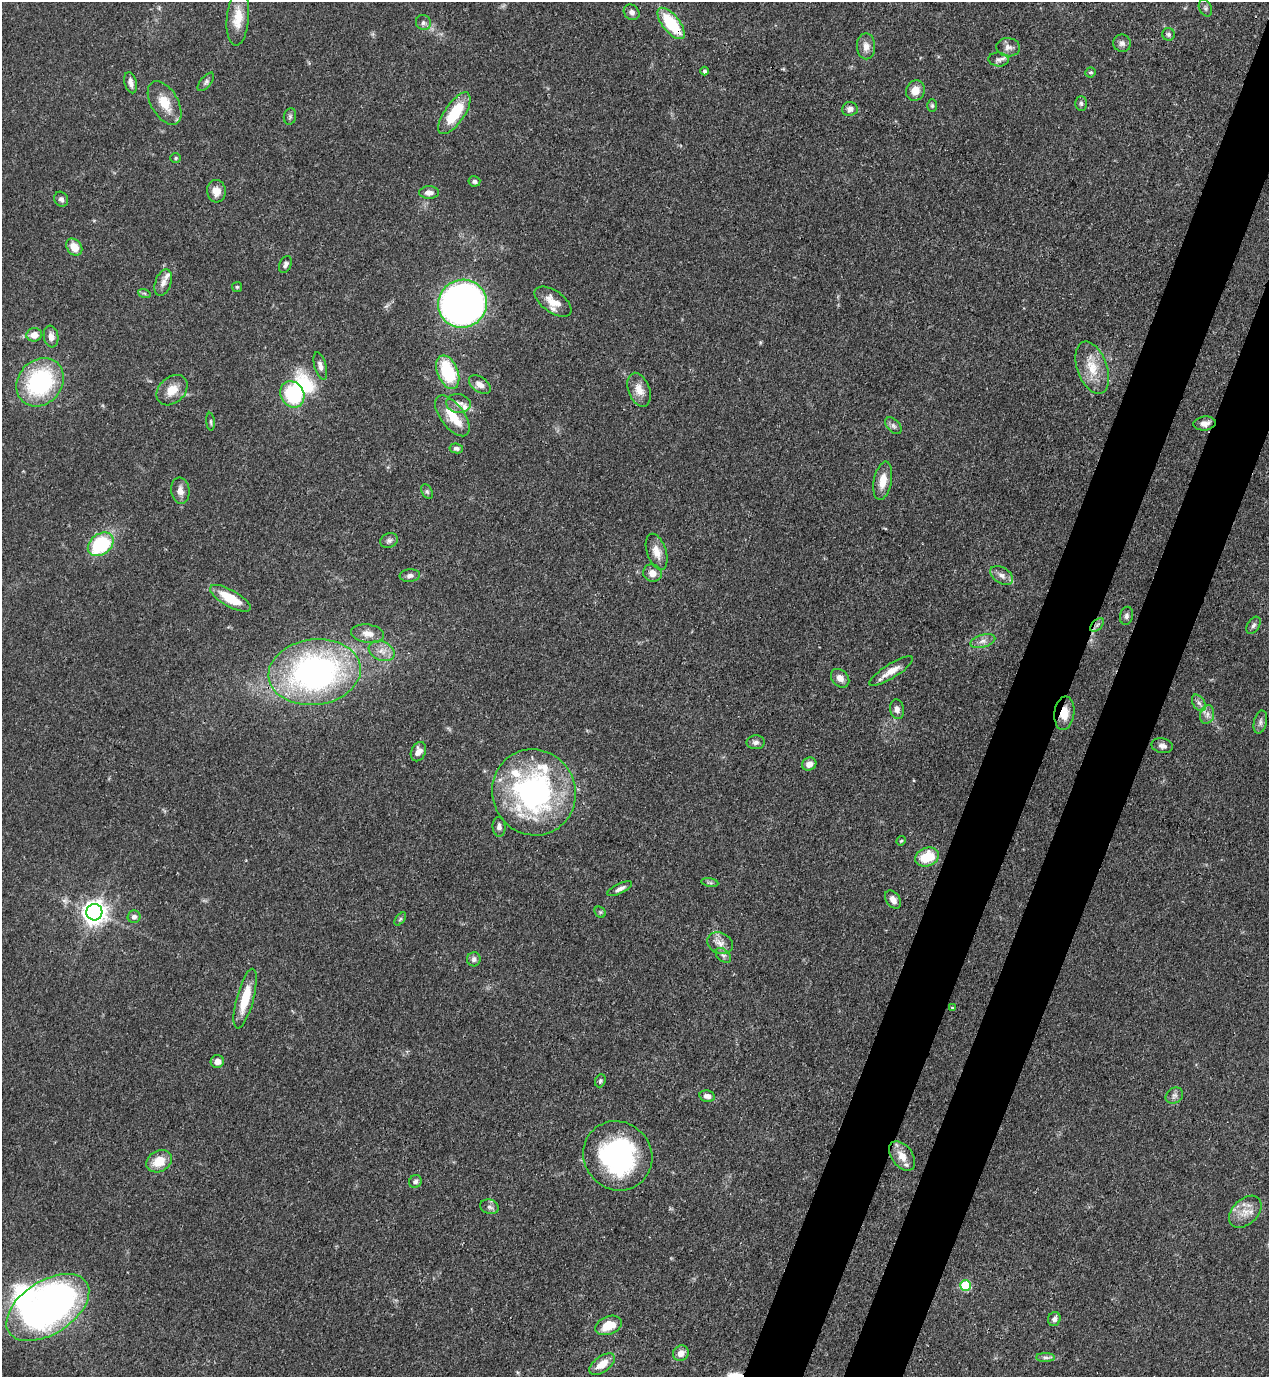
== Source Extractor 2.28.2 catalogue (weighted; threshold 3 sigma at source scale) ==
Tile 10 of 4 x 4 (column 2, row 3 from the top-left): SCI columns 1492-2758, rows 1416-2790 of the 5645 x 5583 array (HDU 1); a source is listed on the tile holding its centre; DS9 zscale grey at full resolution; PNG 1271 x 1379 px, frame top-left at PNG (2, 2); each listed source drawn as its Kron ellipse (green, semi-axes under 4 px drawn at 4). Shown black and unused: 8% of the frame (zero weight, under 3 of 4 exposures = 7% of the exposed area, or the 3 px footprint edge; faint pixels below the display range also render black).
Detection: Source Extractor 2.28.2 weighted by HDU 2 'WHT'; one run over the whole footprint, this tile lists its part. Background 0.0728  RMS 0.0036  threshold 0.0162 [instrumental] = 3 sigma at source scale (4.5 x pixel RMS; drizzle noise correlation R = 1.50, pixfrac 1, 0.05/0.05 arcsec/px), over >= 5 px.
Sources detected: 120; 1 inside a brighter object's white glare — neither listed nor drawn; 9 inside a brighter listed object's ellipse — not listed separately; the other 110 listed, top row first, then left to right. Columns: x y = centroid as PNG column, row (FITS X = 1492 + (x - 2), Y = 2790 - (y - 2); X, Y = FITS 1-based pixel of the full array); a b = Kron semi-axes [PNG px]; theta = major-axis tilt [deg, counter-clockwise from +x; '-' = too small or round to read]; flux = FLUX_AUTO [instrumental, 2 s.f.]
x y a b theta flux
1205 8 9 6 -64 0.95
632 12 8 7 - 1.4
238 18 28 11 85 7.3
423 23 8 7 - 1.2
671 23 19 8 -51 18
1169 34 6 6 - 0.93
1122 43 9 8 - 1.5
866 46 13 9 -89 2.8
1008 47 12 9 -6 2.1
998 59 10 7 -6 1.4
704 71 4 4 - 0.8
1091 72 5 5 - 0.62
206 82 11 5 50 1.1
130 83 11 6 -76 1.9
915 91 10 9 - 3.6
165 103 24 13 -59 7.6
1081 103 7 5 -88 0.88
932 106 6 5 - 0.66
850 109 8 7 - 1.8
454 113 24 10 56 15
290 116 8 6 76 0.84
176 158 5 4 - 0.53
474 181 6 5 - 1.1
216 191 11 9 -85 4
429 193 10 6 1 2.2
61 199 8 6 -56 1.1
74 247 9 7 -52 5.2
285 265 9 6 62 1.2
163 283 14 8 69 2.3
237 287 5 5 - 0.47
144 293 6 4 -18 0.62
553 302 21 11 -35 5.5
462 304 24 24 - 180
34 335 8 6 9 3.6
51 337 11 7 -81 2.3
320 366 14 6 -75 1.7
1092 368 27 15 -70 9
448 372 17 10 -67 23
40 382 26 21 49 43
480 384 12 7 -34 2.7
172 390 18 13 42 5.6
639 390 17 10 -70 4.4
292 394 14 11 -60 24
458 403 12 9 -8 2.4
452 416 24 12 -53 8.3
211 422 9 3 -85 0.59
1204 423 11 7 8 2.5
893 426 10 6 -45 1.2
456 448 7 5 -8 1
883 481 19 9 79 4.9
180 491 13 9 -83 2.5
427 491 8 5 -63 0.76
389 540 9 7 22 1.3
101 544 14 10 37 31
657 552 19 9 -72 4.1
652 573 9 8 - 2.9
1002 575 12 8 -32 2.2
410 576 10 6 6 1.6
230 598 23 8 -30 11
1126 616 9 6 79 1.2
1097 625 8 5 45 0.99
1253 625 9 6 57 1.1
368 634 16 9 -9 3.6
983 641 13 6 16 2
382 651 13 9 -23 3.2
891 671 25 7 32 4.5
315 672 46 33 7 120
840 678 10 8 -46 2.4
1199 703 9 6 -58 1.3
897 709 10 7 -81 1.6
1064 713 17 10 82 5.3
1207 715 9 7 75 1.7
1260 722 12 6 77 1.4
756 742 9 7 3 1.5
1162 746 11 7 -12 1.7
418 752 10 7 68 2.6
809 764 7 6 - 2.7
534 792 43 41 -64 86
499 827 10 6 -85 1.6
901 841 5 4 - 0.47
927 857 12 9 20 11
710 882 8 4 -9 0.75
620 889 13 5 26 1.7
893 899 10 7 -55 2.3
94 912 8 8 - 300
600 912 6 5 - 0.61
134 917 6 6 - 1.5
400 919 8 4 53 0.6
720 943 13 10 -27 3.2
723 955 9 6 -41 1.1
474 959 7 6 - 1.4
245 999 31 8 75 11
953 1008 3 3 - 0.56
217 1062 6 6 - 2.5
600 1081 7 5 67 0.7
1174 1095 9 7 36 1.3
707 1096 8 5 -11 1.7
618 1156 35 33 -46 60
902 1156 17 10 -52 4.4
159 1161 13 10 28 6.8
415 1181 6 6 - 1.1
490 1207 9 7 -18 1.3
1245 1212 19 12 44 5.2
965 1285 5 5 - 22
48 1307 46 26 33 170
1054 1319 7 6 - 1.6
608 1325 14 9 21 7.5
681 1353 8 7 - 2.8
1045 1357 9 4 0 1.1
602 1364 15 8 37 5
Overlapping masked pixels (flux is a lower limit): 3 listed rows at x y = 671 23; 1097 625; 1064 713